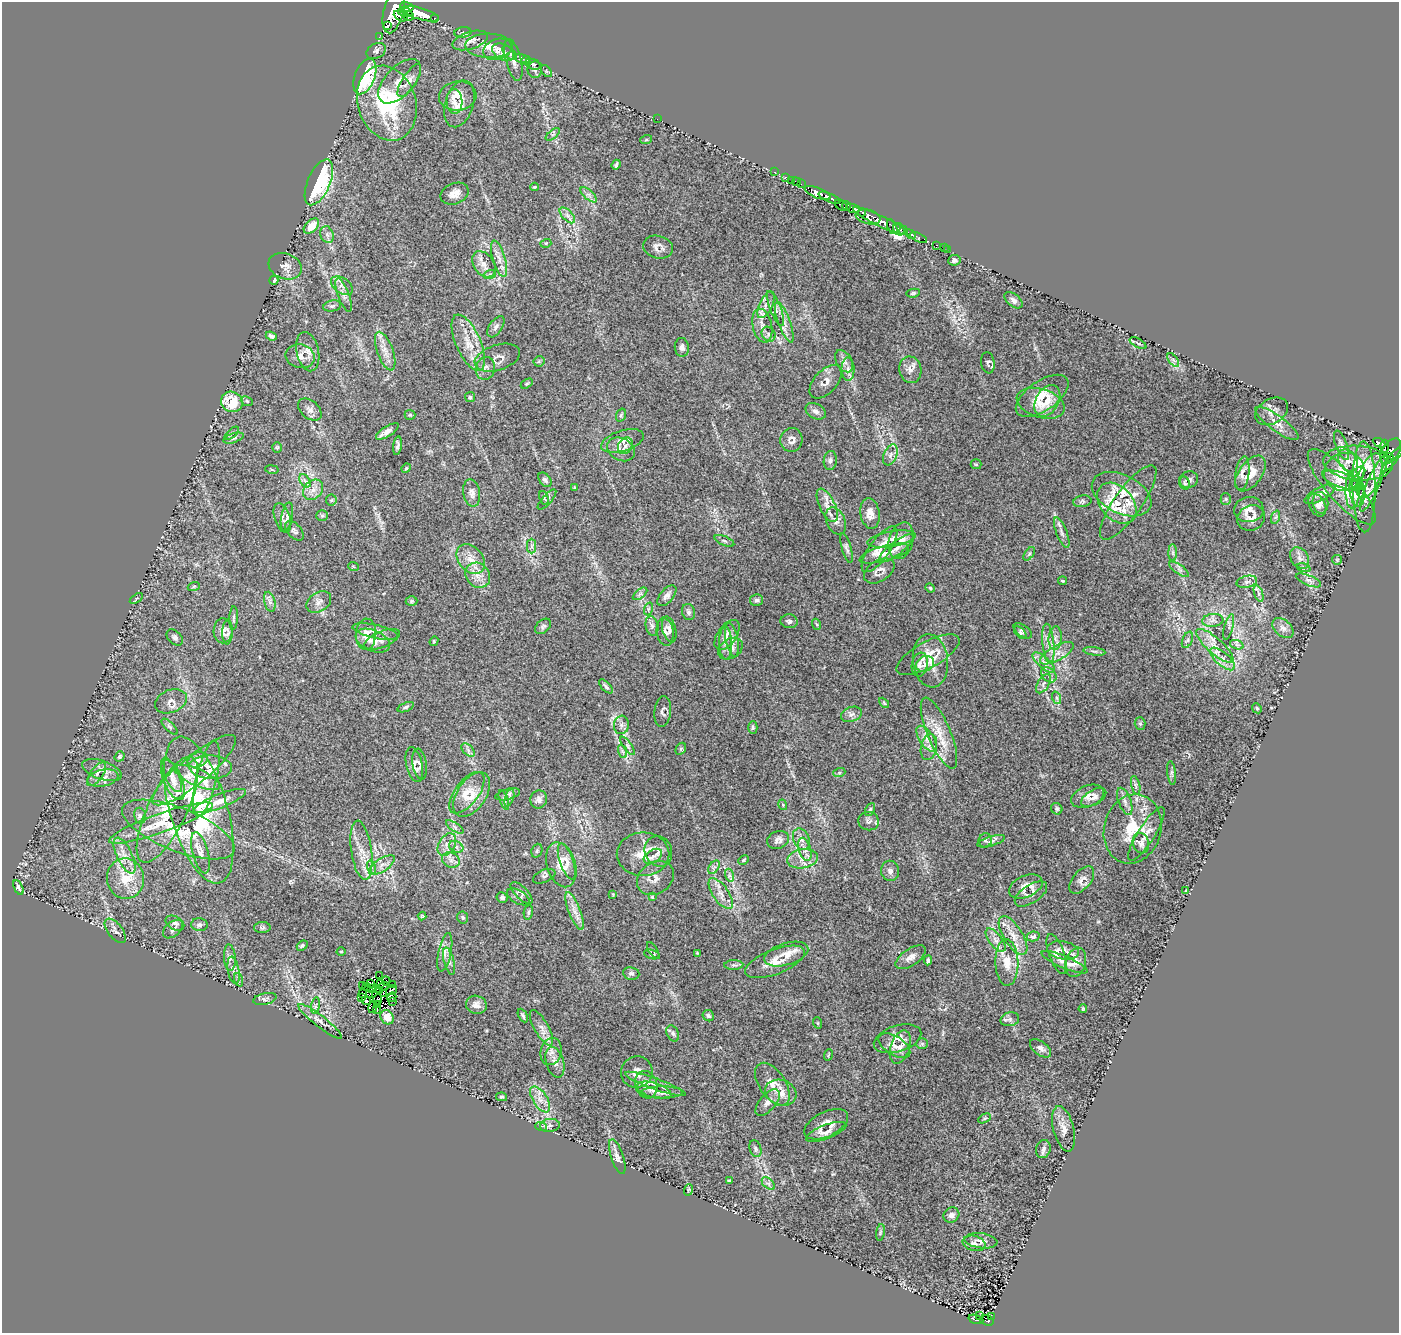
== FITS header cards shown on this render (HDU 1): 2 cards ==
NAXIS1  =                 1397
NAXIS2  =                 1331

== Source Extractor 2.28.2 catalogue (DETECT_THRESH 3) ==
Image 1397 x 1331 px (HDU 1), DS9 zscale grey, 1 PNG px = 1 image px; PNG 1401 x 1335 px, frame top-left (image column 1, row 1331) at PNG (2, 2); each listed source drawn as its Kron ellipse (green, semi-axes under 4 px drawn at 4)
Background 0.717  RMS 0.04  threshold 0.12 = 3 sigma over >= 5 px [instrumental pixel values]
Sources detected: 452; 6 with non-positive FLUX_AUTO (blend fragments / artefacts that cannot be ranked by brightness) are neither listed nor drawn; the other 446 listed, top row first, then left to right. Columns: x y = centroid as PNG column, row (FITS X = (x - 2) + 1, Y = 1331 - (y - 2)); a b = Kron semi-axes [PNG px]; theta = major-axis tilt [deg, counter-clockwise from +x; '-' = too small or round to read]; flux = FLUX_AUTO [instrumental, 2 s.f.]
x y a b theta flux
407 7 7 5 -14 970
394 11 23 10 76 3600
405 12 7 5 -12 900
420 14 19 6 -16 3200
401 16 7 4 -27 540
409 16 5 4 - 580
434 18 3 3 - 190
388 26 3 2 - 240
463 32 8 5 7 5.8
379 37 3 2 - 6
470 40 18 8 18 20
489 46 24 12 -2 36
497 49 15 10 18 18
376 51 10 7 29 9.9
503 52 12 7 -30 14
510 53 8 5 -41 5.4
522 58 8 3 -14 4
513 60 21 7 -76 20
526 60 5 3 - 2
533 64 8 5 -18 5.1
535 70 8 7 - 8.5
546 71 7 4 -55 3.7
365 77 18 10 69 210
409 80 19 7 57 18
400 81 27 14 47 38
458 96 19 14 7 39
455 101 12 8 -87 16
387 103 38 29 -72 270
459 104 24 14 73 42
657 119 2 2 - 7.4
553 134 8 4 39 5
646 140 6 4 19 2.7
616 165 5 3 - 5.1
775 172 3 2 - 35
785 177 3 2 - 34
791 180 2 2 - 17
319 182 25 11 66 260
796 182 4 2 - 24
801 184 2 2 - 18
535 187 4 3 - 3
818 193 14 5 -23 1900
455 194 14 10 22 22
589 195 10 4 -42 10
830 198 12 4 -23 1700
841 205 7 4 -38 410
846 206 5 4 - 300
853 208 7 4 -16 950
862 212 4 3 - 290
567 215 10 5 -46 9.7
868 217 12 7 -13 1300
880 221 30 5 -25 2300
311 226 9 6 44 46
892 227 8 4 -66 770
899 229 6 5 - 1200
903 231 4 3 - 660
911 234 5 3 - 370
327 235 9 6 -69 9.9
918 238 9 4 -22 220
546 243 5 3 - 2.8
937 245 3 2 - 24
658 247 15 11 -15 17
944 248 2 2 - 6.3
947 250 2 2 - 10
499 259 19 6 -74 23
954 260 6 5 - 9.1
484 264 14 10 -54 23
285 266 17 12 -21 22
490 274 6 4 19 5.2
274 280 5 3 - 9
342 286 12 7 -35 16
913 293 7 4 9 4.5
344 295 18 5 -69 15
1013 300 10 6 -40 9.8
766 305 14 6 64 18
332 306 9 5 10 6.4
775 309 19 5 -68 16
784 322 21 6 -70 25
762 326 17 9 -77 26
496 327 12 6 55 9.7
769 334 8 6 -54 9.7
271 336 5 4 - 6.7
468 343 30 12 -66 59
1138 343 9 3 -30 4.9
682 347 9 7 -85 10
385 351 20 8 -70 26
308 352 20 11 -78 23
300 356 15 12 -12 22
497 358 23 12 17 24
1173 360 8 4 -53 6.2
539 361 5 5 - 4.2
844 361 12 7 -59 14
988 363 10 6 -82 6.9
485 368 11 9 76 15
848 369 12 6 -90 14
910 370 13 11 -78 18
826 382 20 11 48 22
527 384 6 4 33 3.6
1042 396 30 15 35 60
470 397 5 5 - 3.6
247 401 6 4 -24 4.2
1047 401 17 11 60 35
232 402 11 10 - 80
1041 403 25 14 -17 52
310 410 13 9 -40 15
816 411 11 7 -27 11
1272 411 18 12 29 20
410 415 5 5 - 3.5
621 415 7 5 73 4.7
1277 423 26 7 -36 25
387 431 13 5 33 15
232 433 9 4 42 5.2
233 438 10 4 18 7
791 440 12 11 - 15
622 441 22 10 17 28
1379 443 7 3 -29 230
1342 445 15 6 -70 11
397 446 9 4 82 7.6
625 446 9 7 59 10
1385 446 6 4 88 310
277 447 5 4 - 3.5
621 449 15 11 -29 20
1391 451 14 8 57 910
890 455 11 6 67 13
1389 457 5 4 - 190
1394 458 18 4 51 340
830 460 9 6 83 8.3
1348 460 12 9 -54 21
1358 463 35 17 -5 88
976 464 5 5 - 3.5
406 468 5 4 - 3.1
272 469 7 3 -10 3.5
1344 472 20 18 27 65
1242 473 17 7 82 16
1250 474 20 11 53 42
1357 474 9 5 41 130
1369 476 23 10 70 50
545 480 8 5 -51 6.9
1189 480 9 8 - 9.9
1342 480 21 7 -19 21
305 481 7 4 -54 6.6
1184 483 7 5 -63 4.6
1374 483 31 6 66 36
1356 484 4 3 - 34
1342 487 48 15 -49 84
1364 487 45 11 -89 47
574 488 4 4 - 2.7
1353 489 19 7 87 24
313 490 11 9 46 19
1357 491 15 7 -85 20
472 493 14 8 -80 14
1122 494 32 19 -26 76
1320 494 17 6 28 16
544 498 7 4 -68 4.1
1226 499 5 5 - 4
331 500 6 5 - 4.1
547 500 12 5 48 5.7
1082 501 9 6 10 6.5
1128 502 44 13 55 59
1117 503 23 16 -48 150
1320 503 11 8 -83 13
827 505 18 8 -65 23
1317 505 12 8 -62 13
1249 510 15 12 6 21
870 513 15 9 -82 23
322 516 6 5 - 4.5
287 517 14 5 79 9.2
1276 517 7 4 70 4.9
282 518 15 7 -72 11
1251 518 14 12 26 21
836 521 14 9 -68 18
294 531 11 7 -48 8.1
1062 533 16 5 -69 14
891 539 24 7 10 24
724 541 10 4 -23 6.6
901 541 19 12 75 29
532 546 7 4 90 5.9
846 548 15 5 -74 8.1
896 548 21 6 38 20
879 549 27 10 54 39
884 553 25 7 15 26
1173 553 8 4 -89 6.9
1029 554 8 4 54 4.4
1300 558 11 8 -56 16
471 559 16 12 -49 33
1337 560 5 5 - 2.8
353 566 5 3 - 2.8
1304 568 7 4 -18 5.2
1179 569 11 4 -36 8.4
879 571 17 10 32 20
478 575 13 11 -47 29
1308 580 13 5 -22 11
1063 581 4 3 - 2.7
1247 582 10 6 13 8.9
194 586 6 4 19 3.6
930 588 5 4 - 3.5
640 594 8 4 37 6.1
1259 594 8 4 -71 6.7
667 596 12 6 50 13
136 598 7 4 32 3.9
756 600 7 5 10 6.1
411 601 6 5 - 3.7
270 602 10 5 -77 8.9
319 602 13 9 32 16
648 609 6 4 72 5
688 612 8 6 -75 7.5
234 618 12 3 88 5.4
1213 620 10 6 7 10
789 621 8 7 - 9
816 624 6 3 -69 3.1
543 626 9 6 41 7
652 626 10 6 -79 9.9
1229 627 13 4 75 8
1283 628 12 8 -40 15
669 629 13 6 -75 11
223 631 12 9 88 18
1023 631 10 5 -35 8
228 632 12 5 87 8.5
375 632 23 6 -12 22
665 632 14 8 -81 16
1020 633 7 4 -46 5
366 634 16 10 86 25
727 635 17 9 55 21
175 637 9 6 -45 9.4
1055 638 12 6 85 15
382 639 19 8 23 18
732 640 17 6 -79 16
1187 640 9 5 67 6.4
373 641 18 10 -23 25
434 641 5 4 - 3.3
726 643 17 6 -89 18
1048 644 20 6 -84 23
1237 645 7 4 -19 6.6
1215 646 24 7 -41 31
730 649 13 9 34 17
1094 651 11 4 -9 6.1
1057 653 18 7 29 25
928 655 35 13 29 51
1223 659 15 6 -41 22
930 661 27 17 -83 58
1044 663 14 5 -41 14
925 664 9 7 27 12
920 665 12 8 80 16
1049 675 9 6 -45 10
1043 684 11 5 58 8.4
606 686 9 4 -46 6
1057 698 6 4 -71 5.1
171 701 16 11 22 19
884 703 6 3 -46 3.2
406 707 9 4 21 5.5
1257 708 5 4 - 3.4
663 711 15 8 83 11
851 714 11 7 21 11
1140 724 6 5 - 4
621 725 9 7 82 10
170 727 10 4 -45 6.4
753 727 6 4 -89 4.2
939 733 38 11 -67 60
926 739 15 7 -56 18
628 746 11 4 -54 6.7
929 747 13 8 77 15
681 749 6 4 60 4
468 750 8 5 -47 7.6
622 751 7 4 -70 5.7
120 756 5 4 - 4.3
198 760 10 7 22 13
420 764 15 7 -82 12
414 765 18 8 -77 18
211 767 21 11 -3 32
102 770 21 9 -19 19
194 770 53 14 39 90
839 773 6 4 19 3.8
1172 773 12 4 -84 5.7
97 774 14 6 54 11
171 775 19 7 -64 19
197 777 24 8 -24 34
103 778 16 8 13 17
206 779 39 10 77 51
173 780 21 9 -68 29
1136 785 9 3 -77 6.5
467 793 24 12 53 44
472 794 25 14 56 53
508 794 13 5 15 8.9
1088 796 17 10 22 24
1094 797 14 7 30 14
509 798 9 4 73 5.9
539 799 9 8 - 11
504 800 10 4 -70 5.6
220 801 28 7 22 27
1125 801 14 6 -70 14
783 805 5 3 - 2.4
870 809 7 4 63 4.7
1057 809 6 5 - 4.8
167 810 58 19 64 140
199 810 76 28 -74 340
140 816 8 6 -76 6.4
869 821 10 9 - 11
161 823 55 9 20 54
455 827 10 4 -34 7.3
178 829 60 21 -22 140
1133 829 35 28 75 100
1146 834 31 8 58 24
801 839 11 8 -64 16
778 840 11 8 21 13
985 840 7 6 - 6.1
991 841 14 5 16 9.5
1141 843 10 8 -73 12
447 844 12 8 59 17
456 847 7 5 -28 8.8
805 849 12 6 -73 16
361 850 30 10 -82 44
537 851 7 5 69 5.4
658 851 16 13 -66 24
200 853 21 8 -75 22
643 854 26 21 0 60
125 856 19 7 -64 27
653 856 10 6 32 8.7
802 859 15 9 9 27
451 860 9 7 -28 13
743 860 5 3 - 3.4
567 861 19 6 -71 20
382 865 15 6 34 18
561 865 23 14 -73 52
371 867 7 4 -72 6.2
714 867 7 4 53 6.8
890 871 10 9 - 11
729 875 7 4 -72 5.9
544 876 12 6 23 7.4
655 878 20 15 34 28
125 879 20 18 -81 69
1082 880 16 9 50 16
1026 886 18 10 24 21
18 887 8 4 -65 6.5
1186 890 3 2 - 2.4
522 893 14 6 -45 9.3
721 893 18 8 -56 23
613 894 4 4 - 2.3
1031 894 18 9 33 16
502 897 5 5 - 6
518 897 12 6 -30 9.6
652 897 4 4 - 3.2
575 911 20 6 -69 23
528 912 7 4 80 4.7
422 916 4 4 - 3.1
463 917 6 5 - 4.8
175 923 10 6 -28 9.7
199 925 8 6 -5 7.4
262 927 8 5 3 5.6
173 929 11 7 41 12
115 931 14 7 -52 12
1013 935 22 9 -57 35
1033 936 6 5 - 12
995 940 14 6 -52 16
302 946 6 4 39 4.3
653 950 9 3 -57 4.1
1063 950 16 9 -9 19
341 952 4 3 - 2.3
445 952 20 6 78 19
697 953 4 3 - 2.6
652 954 8 4 -13 4.9
786 954 23 11 17 38
1057 954 21 7 -70 19
911 957 17 8 34 19
230 958 13 6 -85 10
928 960 5 3 - 6.3
449 961 14 5 -76 11
775 962 32 12 21 47
1007 962 23 11 -88 45
1065 962 25 6 -23 22
1076 962 15 10 73 21
734 965 9 5 2 5.6
234 970 14 5 -80 12
631 973 8 6 -9 7.4
379 976 2 2 - 0.29
239 980 7 4 -71 5
386 981 5 3 - 1.7
370 983 3 2 - 2.3
380 984 4 3 - 2.7
363 985 2 2 - 4.1
392 985 2 2 - 2.2
367 986 4 2 - 3.6
383 986 5 2 - 3.7
377 988 2 2 - 1.6
371 989 3 3 - 8.9
392 990 6 3 35 5.6
380 991 3 2 - 2.5
384 993 4 2 - 0.12
363 994 4 2 - 4.1
369 995 3 2 - 2.5
392 997 5 2 - 5.8
361 998 4 2 - 1.6
265 999 12 5 13 8
377 999 5 2 - 0.099
366 1001 4 3 - 0.58
392 1001 3 2 - 3.1
377 1005 2 2 - 3.8
476 1005 10 9 - 15
316 1006 8 4 81 5.7
373 1007 6 2 72 3.1
376 1009 2 2 - 2.5
1083 1009 4 3 - 2.6
523 1015 7 3 -63 4.8
708 1016 6 5 - 5.1
387 1017 7 6 - 34
1010 1019 9 7 13 9.8
320 1021 27 5 -38 19
818 1023 6 3 -71 2.8
541 1028 20 7 -60 21
673 1033 8 6 -64 7.4
897 1039 24 13 17 38
922 1044 6 5 - 3.9
894 1046 18 9 -32 22
900 1047 17 9 72 21
1041 1048 12 6 -37 12
551 1051 14 10 77 23
828 1055 6 3 71 2.5
555 1062 16 9 -74 22
637 1072 16 15 - 28
655 1084 32 5 -20 24
772 1084 24 13 -56 40
646 1085 14 11 -70 21
654 1090 18 7 -17 22
662 1092 21 6 0 16
781 1093 16 12 -19 35
502 1097 5 4 - 4.2
540 1099 14 7 -58 25
768 1102 16 8 50 18
985 1118 7 4 30 3.8
826 1124 24 12 26 34
550 1125 10 6 8 10
541 1126 6 4 -18 4.6
1064 1129 23 10 -76 26
826 1132 21 7 21 19
755 1149 9 5 -73 6.8
1043 1149 9 7 72 10
617 1157 18 6 -71 15
729 1180 3 2 - 2.5
768 1184 8 5 -44 7.6
688 1190 6 3 71 2.6
951 1215 8 7 - 10
880 1232 8 4 81 4.6
981 1241 16 7 -7 15
974 1243 11 7 -12 12
979 1315 3 2 - 14
991 1317 3 2 - 9.5
976 1319 7 4 -19 220
987 1320 7 5 -19 100
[6 non-positive-flux detections neither listed nor drawn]